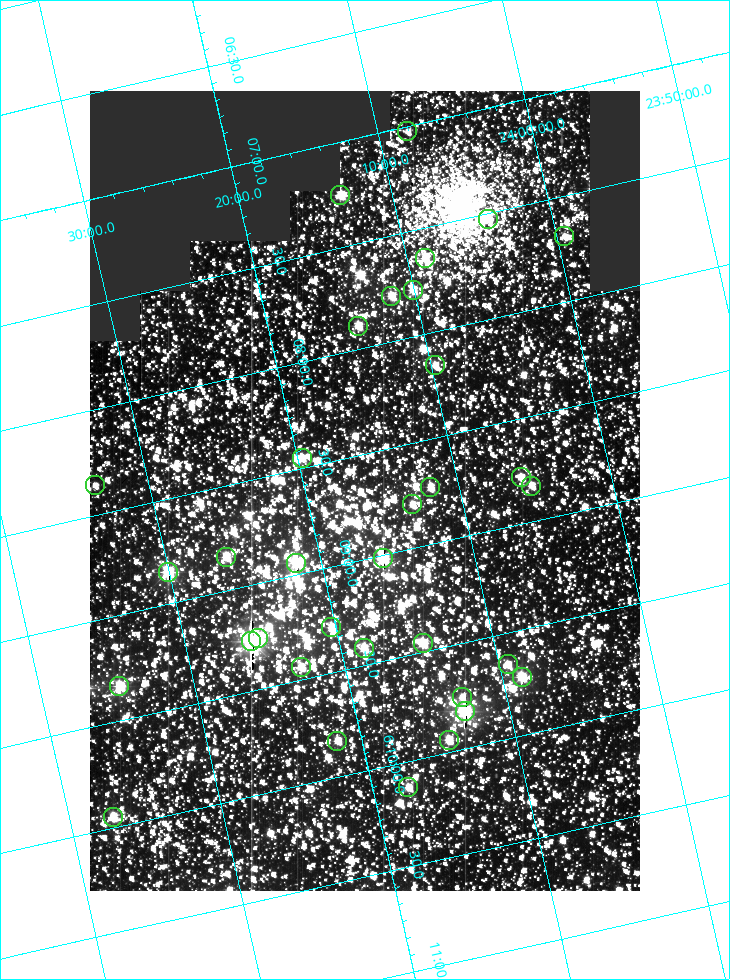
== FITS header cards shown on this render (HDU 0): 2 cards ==
NAXIS1  =                  550
NAXIS2  =                  800

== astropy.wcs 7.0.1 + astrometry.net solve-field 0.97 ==
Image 550 x 800 px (HDU 0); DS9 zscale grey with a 90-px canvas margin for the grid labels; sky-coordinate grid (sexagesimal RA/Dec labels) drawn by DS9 from the SOLVED WCS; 34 Tycho-2 reference stars matched to detected sources circled (green)
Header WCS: RA---TAN/DEC--TAN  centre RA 06:08:40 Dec +24:16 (92.17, +24.27 deg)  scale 3.97 arcsec/px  FOV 36.4' x 53.0'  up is -103 deg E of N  parity normal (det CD < 0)
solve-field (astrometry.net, Tycho-2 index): VERIFIED the header's WCS against the Tycho-2 star catalogue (verified at 3 index scales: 19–34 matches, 0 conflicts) and refined it, rather than solving blind
Solved WCS: RA---TAN-SIP/DEC--TAN-SIP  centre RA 06:08:40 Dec +24:16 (92.17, +24.27 deg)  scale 3.97 arcsec/px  FOV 36.4' x 53.0'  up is -103 deg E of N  parity normal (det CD < 0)
The solver's refit moves the header's centre by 0.1 arcsec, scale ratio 1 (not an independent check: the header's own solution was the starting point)
Tycho-2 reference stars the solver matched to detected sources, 34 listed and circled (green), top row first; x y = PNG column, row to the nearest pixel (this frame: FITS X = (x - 90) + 1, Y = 800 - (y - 91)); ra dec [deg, ICRS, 3 dp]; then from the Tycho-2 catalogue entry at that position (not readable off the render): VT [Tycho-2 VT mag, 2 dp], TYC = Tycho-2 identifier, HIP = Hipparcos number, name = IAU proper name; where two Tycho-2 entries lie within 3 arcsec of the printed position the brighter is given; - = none
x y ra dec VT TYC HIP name
407 131 91.756 +24.135 11.55 1864-383-1 - -
340 195 91.813 +24.222 9.50 1864-951-1 - -
488 219 91.882 +24.069 10.67 1864-1197-1 - -
564 236 91.922 +23.991 11.04 1864-773-1 - -
425 258 91.910 +24.147 9.81 1864-677-1 - -
413 290 91.945 +24.168 9.83 1864-545-1 - -
391 296 91.946 +24.193 9.49 1864-879-1 - -
358 326 91.972 +24.235 9.87 1864-607-1 - -
435 365 92.040 +24.163 9.97 1864-387-1 - -
302 458 92.113 +24.329 10.09 1877-692-1 - -
521 477 92.195 +24.097 9.91 1877-1306-1 - -
95 485 92.090 +24.558 11.22 1868-1493-1 - -
531 486 92.208 +24.088 10.02 1877-898-1 - -
430 487 92.182 +24.197 9.90 1877-42-1 - -
412 504 92.198 +24.221 10.14 1877-234-1 - -
226 557 92.210 +24.434 9.33 1881-345-1 - -
383 558 92.254 +24.266 8.73 1877-224-1 - -
296 563 92.236 +24.360 8.19 1877-300-1 29148 -
168 572 92.212 +24.501 8.67 1881-93-1 - -
331 627 92.321 +24.338 9.42 1877-884-1 - -
258 638 92.315 +24.419 9.14 1881-15-1 - -
251 641 92.316 +24.428 7.55 1881-1595-1 - -
423 643 92.364 +24.244 8.80 1877-1589-1 - -
364 648 92.355 +24.308 9.21 1877-702-1 - -
508 664 92.412 +24.157 10.23 1877-766-1 - -
301 667 92.360 +24.380 9.69 1881-496-1 - -
522 677 92.431 +24.145 8.75 1877-16-1 - -
119 686 92.334 +24.580 8.60 1881-81-1 - -
462 697 92.439 +24.215 10.07 1877-154-1 - -
465 711 92.456 +24.215 7.57 1877-1484-1 - -
449 740 92.485 +24.239 9.49 1877-1276-1 - -
337 741 92.457 +24.359 9.75 1877-1432-1 - -
408 787 92.531 +24.294 10.40 1877-334-1 - -
113 817 92.487 +24.619 9.38 1881-1542-1 - -